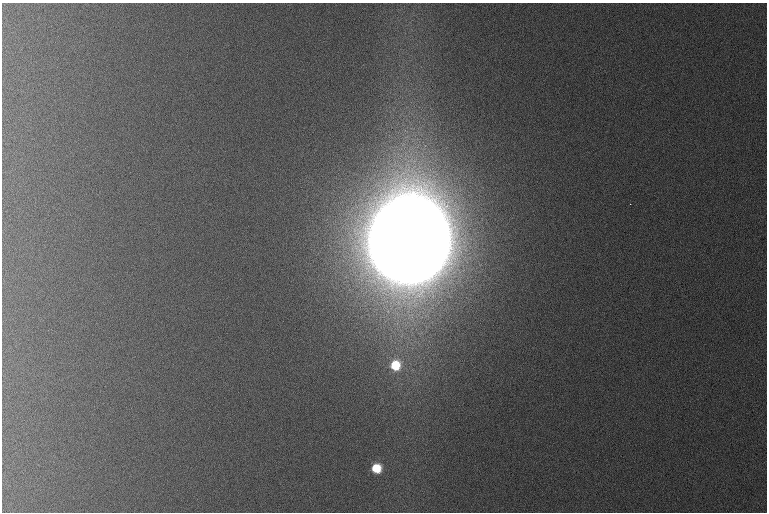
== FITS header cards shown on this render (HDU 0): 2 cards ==
NAXIS1  =                  765 /
NAXIS2  =                  510 /

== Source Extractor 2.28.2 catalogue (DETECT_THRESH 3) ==
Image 765 x 510 px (HDU 0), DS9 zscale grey, 1 PNG px = 1 image px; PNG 769 x 514 px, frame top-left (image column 1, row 510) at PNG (2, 3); no overlay
Background 1090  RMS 11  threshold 33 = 3 sigma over >= 5 px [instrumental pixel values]
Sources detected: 4; all 4 listed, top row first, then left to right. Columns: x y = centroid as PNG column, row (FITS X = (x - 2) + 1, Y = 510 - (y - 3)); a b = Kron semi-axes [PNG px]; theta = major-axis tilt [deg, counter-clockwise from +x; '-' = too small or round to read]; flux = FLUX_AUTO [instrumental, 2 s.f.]
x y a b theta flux
630 204 2 2 - 7.0e+02
409 240 57 53 83 2.8e+07
395 365 9 9 - 2.8e+04
376 468 7 7 - 2.3e+04